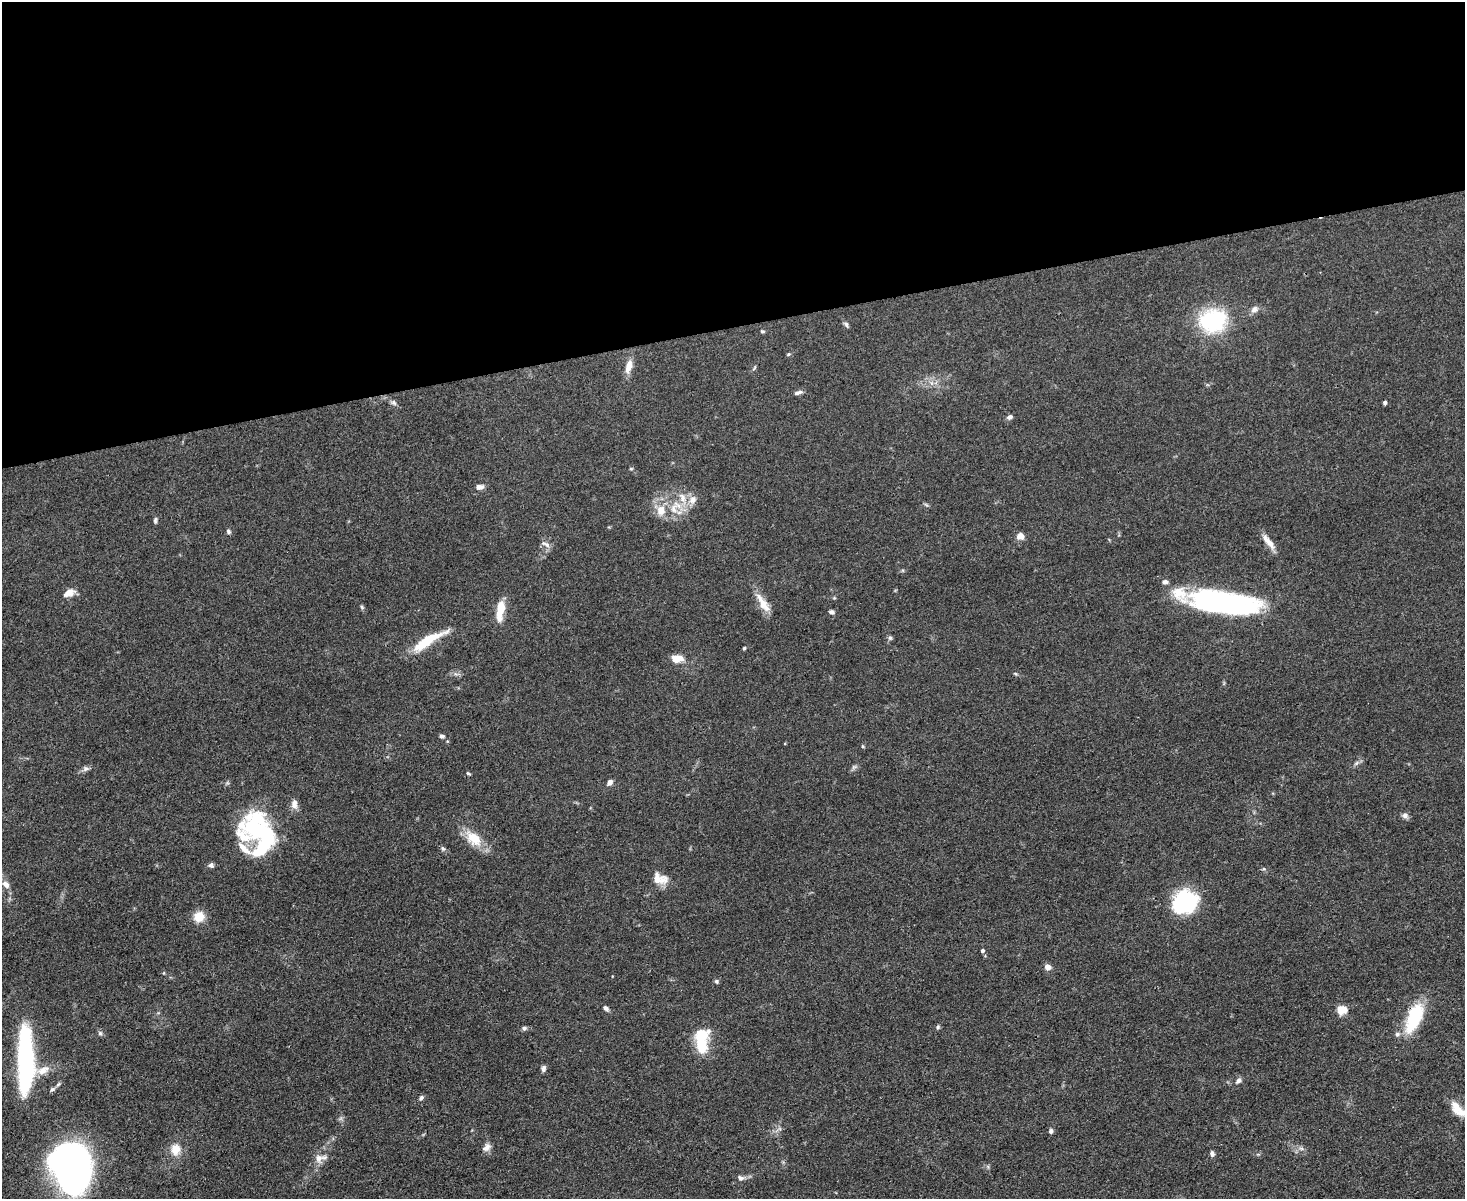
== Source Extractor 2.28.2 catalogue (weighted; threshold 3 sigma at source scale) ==
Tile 2 of 3 x 4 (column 2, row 1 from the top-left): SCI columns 1711-3173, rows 3593-4789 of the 4769 x 4789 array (HDU 1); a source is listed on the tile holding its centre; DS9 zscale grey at full resolution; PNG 1467 x 1201 px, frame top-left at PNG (2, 2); no overlay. Shown black and unused: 27% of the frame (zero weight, under 3 of 4 exposures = <1% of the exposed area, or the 3 px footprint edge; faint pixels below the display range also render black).
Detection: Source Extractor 2.28.2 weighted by HDU 2 'WHT'; one run over the whole footprint, this tile lists its part. Background 0.0657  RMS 0.0059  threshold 0.0265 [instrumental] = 3 sigma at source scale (4.5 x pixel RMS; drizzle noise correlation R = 1.50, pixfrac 1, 0.05/0.05 arcsec/px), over >= 5 px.
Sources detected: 92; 1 too faint to see at this stretch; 7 inside a brighter object's white glare — not listed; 8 inside a brighter listed object's ellipse — not listed separately; the other 76 listed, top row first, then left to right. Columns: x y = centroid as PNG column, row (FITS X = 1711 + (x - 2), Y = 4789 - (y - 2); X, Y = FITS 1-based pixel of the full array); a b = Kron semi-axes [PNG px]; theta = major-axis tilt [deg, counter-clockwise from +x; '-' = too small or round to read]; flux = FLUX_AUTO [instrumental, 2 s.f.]
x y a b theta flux
1254 309 11 8 35 2.8
1213 321 26 22 9 53
846 324 9 5 -61 1.3
762 331 6 4 6 0.74
788 354 6 4 23 0.78
629 366 20 8 75 5.7
754 368 8 3 60 0.81
931 383 7 4 -71 1.5
798 392 11 5 14 2
393 403 9 6 -31 1.7
1385 403 4 4 - 1.5
1010 417 7 5 23 1.8
631 469 5 3 - 0.58
479 487 10 6 4 3
682 498 17 9 -68 7.3
674 509 17 11 89 8.8
661 510 15 13 84 8.5
155 520 8 4 80 1.2
228 531 6 5 - 1.2
1020 536 9 8 - 4
1269 542 25 7 -52 5.6
546 544 14 6 -28 2.5
1165 582 7 6 - 2
69 593 14 8 27 4.8
1224 602 65 22 -9 120
763 605 22 11 -53 8
362 607 6 5 - 0.91
500 611 25 9 81 11
831 612 7 5 -21 1.3
890 638 6 5 - 1.2
428 640 40 10 31 21
744 648 4 3 - 0.95
677 658 12 8 -4 7.9
1016 674 7 4 -31 0.8
442 736 7 5 -4 1.3
863 746 5 3 - 0.59
1356 763 7 5 46 1.4
85 769 8 7 - 1.7
468 774 5 3 - 0.73
610 782 8 6 50 2.2
294 804 13 8 -87 3.5
1405 815 8 7 - 2.3
266 835 42 22 -81 40
243 836 31 19 -46 15
473 838 25 14 -45 13
443 848 7 6 - 1.2
211 865 7 6 - 1.5
1264 869 6 4 -18 0.79
659 879 19 12 -16 8.1
6 884 13 8 -45 4.6
1188 904 23 20 -71 43
199 917 11 10 - 9.3
982 951 4 4 - 1.1
1048 967 7 6 - 3.5
716 981 6 5 - 1
605 1008 7 5 -34 1.9
1342 1010 11 9 24 7.1
1414 1018 35 14 68 33
938 1027 5 5 - 0.96
524 1028 7 5 16 1.2
100 1033 6 6 - 1.2
702 1048 20 15 72 12
26 1060 67 18 -89 100
543 1068 8 5 79 1.7
1239 1081 8 6 44 1.8
52 1089 8 5 44 1.4
421 1098 7 5 53 1.3
1461 1112 17 14 -20 7.6
1051 1131 6 5 - 1.4
486 1147 13 8 43 3.2
1301 1148 7 4 -19 1.3
175 1149 14 11 89 8.2
1212 1154 6 5 - 2
319 1158 13 12 - 5
72 1166 48 28 -81 270
741 1178 9 7 -6 2.1
Isophote crosses this tile's border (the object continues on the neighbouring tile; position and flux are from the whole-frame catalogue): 2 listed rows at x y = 6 884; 1461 1112